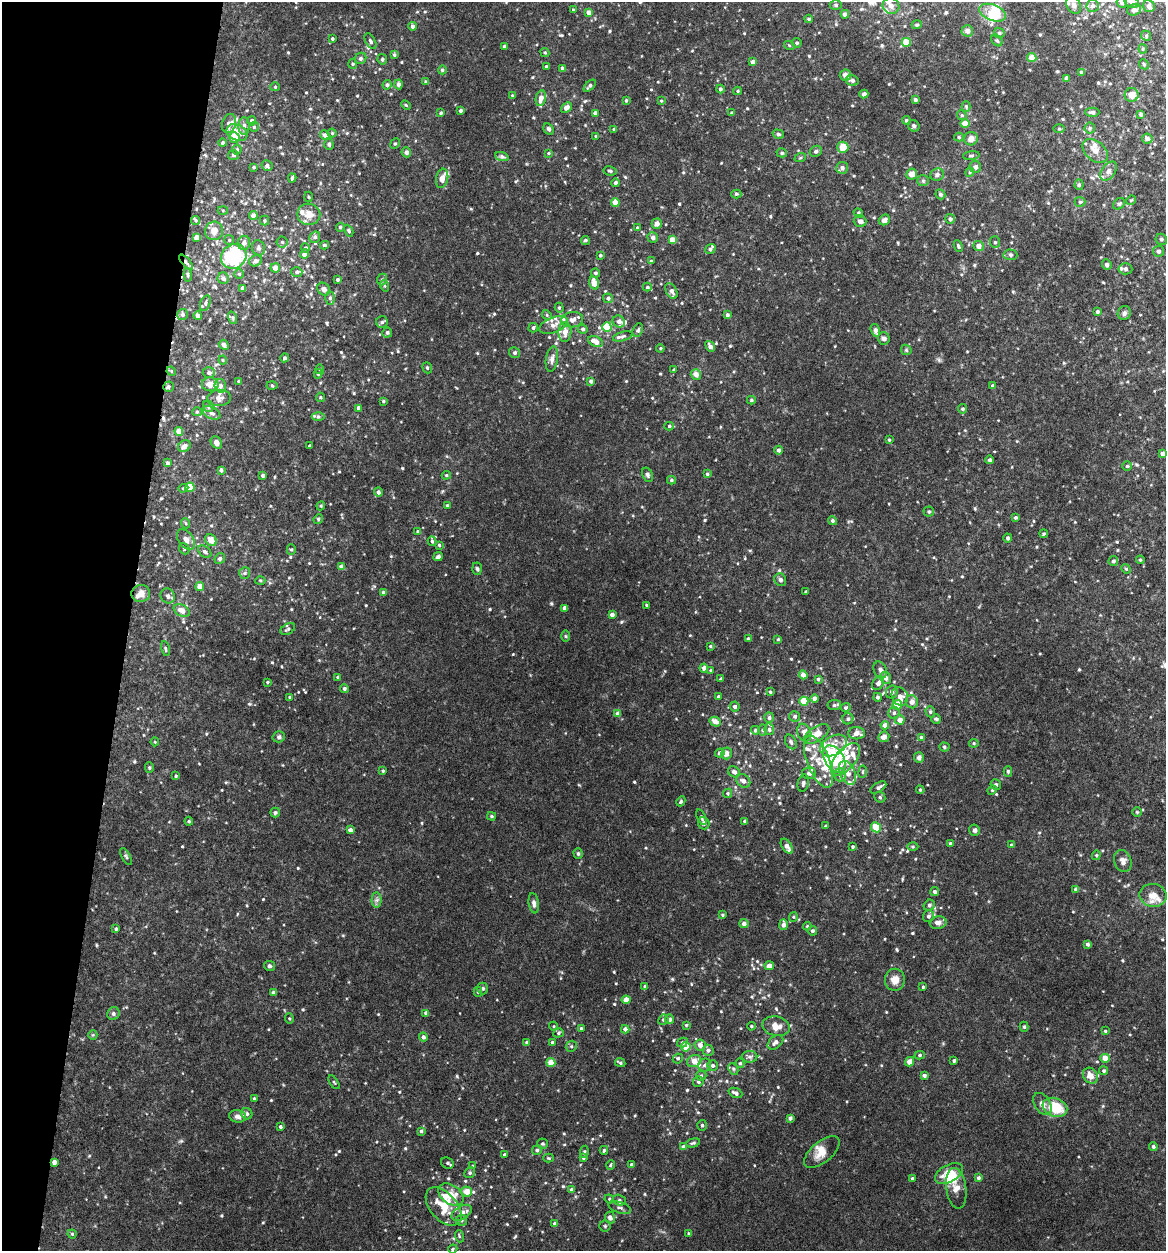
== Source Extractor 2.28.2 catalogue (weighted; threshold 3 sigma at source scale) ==
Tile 9 of 4 x 4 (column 1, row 3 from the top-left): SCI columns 242-1405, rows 1250-2498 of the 5017 x 4998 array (HDU 1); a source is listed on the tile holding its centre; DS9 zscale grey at full resolution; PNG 1168 x 1253 px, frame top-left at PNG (2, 2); each listed source drawn as its Kron ellipse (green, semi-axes under 4 px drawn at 4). Shown black and unused: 11% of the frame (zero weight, under 4 of 8 exposures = <1% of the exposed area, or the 3 px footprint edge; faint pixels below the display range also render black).
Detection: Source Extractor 2.28.2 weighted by HDU 2 'WHT'; one run over the whole footprint, this tile lists its part. Background 0.0468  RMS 0.005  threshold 0.0206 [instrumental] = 3 sigma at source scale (4.09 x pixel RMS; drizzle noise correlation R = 1.36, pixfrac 0.8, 0.05/0.05 arcsec/px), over >= 5 px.
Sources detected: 679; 3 inside a brighter object's white glare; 2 cosmic-ray / hot-pixel residue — neither listed nor drawn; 45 inside a brighter listed object's ellipse — not listed separately; of the other 629, all 500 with FLUX_AUTO >= 0.455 (the completeness limit of this list) listed and drawn (129 fainter detections not listed), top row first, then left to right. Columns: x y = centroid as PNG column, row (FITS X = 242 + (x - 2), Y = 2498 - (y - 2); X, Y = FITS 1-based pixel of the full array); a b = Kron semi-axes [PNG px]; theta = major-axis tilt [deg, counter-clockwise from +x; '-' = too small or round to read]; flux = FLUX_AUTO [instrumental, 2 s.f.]
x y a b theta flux
1132 2 7 5 -21 1.2
1122 3 5 5 - 0.76
836 5 6 5 - 0.92
1074 5 9 6 -64 1.7
891 6 8 8 - 2.2
1093 6 6 6 - 1.4
1149 6 6 5 - 1.6
573 10 3 3 - 0.49
1134 10 7 5 17 1.1
588 12 4 4 - 2.9
993 13 14 8 -22 8.2
845 14 4 4 - 1.6
809 19 4 3 - 0.64
917 25 5 4 - 0.77
413 26 4 4 - 1.7
967 31 6 5 - 1.8
999 33 5 5 - 0.66
1146 36 5 4 - 0.66
332 39 3 3 - 0.68
997 40 6 4 -47 0.77
370 41 8 4 -60 1
906 42 4 4 - 9.7
797 43 5 4 - 0.92
789 45 5 3 - 0.48
505 46 3 3 - 1.1
1143 49 4 4 - 0.54
545 52 5 4 - 0.58
394 55 4 4 - 0.69
360 58 6 5 - 1.2
1032 58 4 4 - 4.2
382 59 5 4 - 0.77
753 62 4 4 - 2.3
353 64 5 4 - 0.58
1144 64 5 4 - 0.63
546 66 4 3 - 0.75
563 68 4 3 - 1.1
442 70 4 4 - 0.99
1081 72 3 3 - 0.61
845 75 6 5 - 2.9
1066 78 4 3 - 0.73
852 80 7 5 -12 1.1
426 82 4 3 - 0.73
399 84 5 4 - 1.4
387 85 4 4 - 1
590 86 7 4 47 1.1
275 87 4 4 - 0.51
720 89 4 4 - 0.99
738 91 4 4 - 0.53
864 94 4 3 - 1
512 95 4 4 - 0.49
1132 95 7 6 - 3.7
541 98 8 5 78 3.4
626 100 4 3 - 0.61
915 100 4 4 - 0.73
661 101 3 3 - 0.46
406 105 5 3 - 0.49
966 106 5 4 - 0.56
566 108 6 4 41 2.5
461 111 3 3 - 1.1
1092 112 7 4 -1 1.2
441 113 3 3 - 0.6
595 113 4 4 - 1.7
732 113 4 3 - 0.8
1141 114 4 4 - 0.9
962 115 5 4 - 0.61
906 120 4 4 - 0.62
252 121 5 4 - 1.4
229 124 10 7 71 2.5
965 124 5 4 - 4.4
244 126 9 5 88 1.8
914 126 6 5 - 0.96
254 127 5 5 - 0.73
1090 128 5 5 - 0.67
549 129 6 4 -61 1.2
614 129 3 3 - 0.71
1059 129 6 4 0 0.49
237 133 11 7 -24 4.3
332 133 4 4 - 0.5
778 134 6 4 -16 0.89
325 135 5 4 - 1.6
596 136 4 3 - 0.47
234 137 5 5 - 5.1
959 137 5 4 - 0.66
971 139 7 6 - 2.9
1147 139 5 5 - 1.6
223 143 4 4 - 0.86
329 144 6 4 -86 0.82
395 144 5 4 - 0.65
843 147 5 5 - 5.5
237 150 5 5 - 0.84
816 151 6 5 - 1
1095 151 14 9 -41 3.6
406 152 5 5 - 1.2
548 153 4 3 - 0.52
782 153 5 4 - 0.88
233 155 5 5 - 0.91
971 156 8 4 7 0.84
502 157 7 4 -20 0.96
800 158 6 3 19 0.51
267 166 5 5 - 1.4
254 167 3 3 - 0.61
975 167 6 6 - 1.2
842 168 6 6 - 1.4
610 171 7 4 -10 0.79
1109 171 11 6 53 1.8
970 172 4 4 - 0.53
912 174 5 5 - 3.2
937 175 7 6 - 1.3
292 178 4 3 - 0.59
442 178 10 6 79 2.8
923 181 6 5 - 0.73
616 183 4 4 - 1.1
1079 185 5 4 - 0.68
736 194 5 4 - 0.56
940 194 5 4 - 0.86
309 197 5 3 - 0.46
1131 200 5 4 - 0.52
615 202 4 4 - 6
1080 202 5 5 - 0.64
1119 204 6 5 - 0.76
223 210 5 3 - 0.48
858 213 5 4 - 0.58
309 214 11 10 - 4.4
253 216 4 4 - 2.5
950 219 5 5 - 1.3
196 220 5 4 - 0.57
884 220 6 5 - 1.6
264 221 5 4 - 0.66
860 221 6 5 - 1.8
657 224 5 5 - 2.3
340 227 4 4 - 0.77
637 228 4 3 - 0.46
214 231 9 9 - 3.5
349 231 6 4 -63 0.66
196 237 4 4 - 2.5
315 237 6 5 - 1.2
653 237 5 5 - 2.1
1161 239 6 5 - 0.83
229 240 5 5 - 0.64
585 240 4 4 - 0.85
672 240 4 4 - 5.1
282 242 5 5 - 0.65
995 242 6 5 - 0.9
244 243 7 6 - 2
324 245 4 3 - 0.74
958 246 6 4 -65 0.82
979 246 5 5 - 2.7
258 248 8 6 -70 1.1
305 248 4 4 - 1
710 249 5 4 - 0.73
1159 251 5 5 - 1.1
304 254 5 4 - 2.2
600 255 3 3 - 0.63
1010 255 7 5 -3 0.89
234 256 13 12 - 34
256 261 6 5 - 1.6
651 261 4 3 - 0.72
186 262 9 3 -50 0.99
1107 265 5 4 - 0.89
275 268 5 4 - 3.3
1125 269 7 5 -4 0.93
297 272 6 4 3 0.92
595 273 4 4 - 0.84
239 274 5 5 - 0.61
188 275 6 3 -85 0.67
223 278 6 5 - 1.7
382 279 6 5 - 0.81
337 280 3 3 - 0.78
594 283 7 5 -74 4.8
385 286 6 4 -71 0.53
647 287 4 3 - 0.67
243 288 4 4 - 2
324 289 7 6 - 2
671 291 8 5 -62 1.9
330 298 6 5 - 1.1
608 298 5 4 - 1.1
205 303 8 5 71 1
559 308 5 4 - 0.66
1097 312 4 4 - 1.1
1124 313 7 6 - 1.4
182 315 5 5 - 0.93
547 315 5 4 - 0.6
727 315 4 3 - 1
198 316 4 4 - 1.9
233 318 6 4 -72 0.75
572 320 11 7 8 2.3
619 321 6 5 - 2.1
382 322 6 5 - 0.86
553 325 15 7 21 3.2
607 327 4 4 - 13
533 328 5 4 - 0.93
583 329 5 4 - 0.93
638 330 7 5 64 0.83
875 330 6 4 -73 1.9
565 332 10 6 87 3.8
387 333 5 5 - 1
623 336 10 4 15 1.2
884 338 6 6 - 1.6
595 342 8 5 -24 4.1
224 345 5 4 - 0.97
710 346 6 4 -53 2
660 348 4 3 - 0.48
906 350 6 4 -46 0.62
515 353 5 5 - 0.87
284 358 4 4 - 0.89
552 359 13 6 80 2
223 360 4 4 - 0.48
427 368 6 4 -69 0.64
320 369 5 4 - 0.63
674 370 3 3 - 0.84
171 371 5 4 - 0.46
209 373 6 5 - 1.4
318 374 5 4 - 0.71
696 374 5 5 - 2.7
239 381 4 3 - 0.51
591 381 4 4 - 1.3
210 384 8 7 - 3.9
272 385 5 3 - 0.46
220 386 7 5 -74 1.5
993 386 4 4 - 0.83
168 387 5 5 - 1
320 397 4 4 - 0.47
219 398 12 8 4 2.4
751 400 4 4 - 0.58
383 401 4 3 - 0.54
208 406 6 5 - 0.87
359 408 4 3 - 1.6
962 409 4 4 - 0.84
197 412 5 4 - 0.51
211 413 9 5 -27 1.6
318 417 6 4 0 0.71
669 426 5 4 - 0.7
179 431 4 4 - 5.3
889 440 3 3 - 0.48
216 443 6 5 - 1.7
184 446 7 5 36 2.3
309 446 3 3 - 0.49
779 450 4 4 - 1.5
1163 453 4 4 - 1.8
990 460 4 4 - 1
167 463 4 3 - 1.1
1127 466 4 4 - 0.57
221 470 4 3 - 1.1
707 474 4 4 - 0.65
263 475 3 3 - 1.3
446 475 4 4 - 0.56
648 475 7 5 -65 0.96
671 480 4 4 - 0.75
190 487 5 4 - 11
183 488 5 4 - 0.58
378 492 4 4 - 1.3
321 506 4 4 - 0.52
447 506 3 3 - 0.61
929 512 5 5 - 0.76
1015 517 4 4 - 0.78
318 519 5 4 - 0.52
832 521 4 4 - 0.94
185 523 5 3 - 0.46
418 531 3 3 - 0.79
1044 534 4 3 - 0.54
1008 538 4 4 - 1.1
186 539 11 7 -52 2.5
211 540 6 5 - 3.9
432 541 5 4 - 0.74
439 545 4 4 - 0.48
184 549 6 5 - 0.71
291 550 5 4 - 0.61
205 552 8 5 -39 0.91
438 557 5 4 - 1.3
220 559 5 5 - 1.1
1140 560 4 3 - 0.47
1113 561 5 5 - 1.1
341 567 4 4 - 2.7
477 569 6 5 - 0.78
1126 569 5 4 - 0.52
245 573 6 5 - 0.71
260 580 5 3 - 0.48
780 580 6 5 - 1.4
200 587 4 4 - 4.2
383 592 4 4 - 0.97
806 592 3 3 - 0.51
141 594 9 8 - 2.6
168 596 8 7 - 1.3
647 605 4 3 - 0.53
565 608 4 3 - 1.8
182 611 8 5 -30 3.5
612 615 4 4 - 1.7
288 629 8 5 31 0.98
566 636 6 4 -89 0.46
748 639 3 3 - 1
778 639 3 3 - 0.58
710 646 4 3 - 0.46
165 649 7 4 -79 0.6
704 668 4 4 - 1.7
710 670 4 3 - 0.47
880 670 9 6 -67 1.4
803 675 4 4 - 2.9
338 677 4 4 - 0.77
886 678 6 5 - 1.8
721 679 4 3 - 1.2
818 679 4 4 - 0.67
267 682 3 3 - 0.54
878 683 7 5 58 1.7
344 689 4 4 - 1.2
770 692 4 3 - 0.55
892 692 6 5 - 1.3
900 696 9 8 - 2.6
290 697 4 3 - 0.67
718 697 4 3 - 0.95
877 697 4 4 - 0.94
814 699 4 4 - 2
804 701 4 4 - 11
912 702 6 6 - 2.4
834 705 7 5 6 0.96
897 705 5 4 - 10
735 706 5 5 - 1.3
846 708 5 4 - 0.77
930 712 6 4 -70 0.69
894 713 6 5 - 1.1
618 714 4 4 - 2.9
795 716 5 5 - 1.1
769 718 5 5 - 1.2
848 719 5 5 - 1.1
936 719 5 4 - 0.7
900 720 4 4 - 3.2
715 722 5 4 - 3.2
885 725 4 4 - 3.3
769 729 6 5 - 1
755 730 4 4 - 0.82
762 730 6 4 -90 0.57
804 733 9 6 -67 2.4
857 733 8 6 -1 2.6
816 734 14 7 32 5.2
279 737 6 5 - 1.1
884 737 5 5 - 2.4
921 737 4 4 - 0.55
155 742 4 4 - 0.46
791 742 8 5 -61 1
974 743 4 4 - 0.53
834 745 14 9 29 4.8
944 747 5 4 - 0.7
720 753 4 4 - 1.6
726 753 6 5 - 2.3
919 757 5 5 - 1.3
834 759 15 9 -58 11
845 759 19 10 50 7.7
819 762 28 11 -68 8.6
149 768 5 4 - 0.59
383 771 4 3 - 0.56
734 772 6 5 - 1.9
863 772 6 3 81 0.48
1008 772 5 4 - 0.83
809 773 7 6 - 1.2
847 773 12 7 -66 3.4
840 775 6 5 - 1.3
176 776 4 3 - 0.59
743 781 8 6 -45 1.7
803 783 9 5 79 1.4
996 785 5 5 - 0.88
878 787 9 4 31 1.4
920 790 4 3 - 0.53
992 790 5 4 - 0.49
728 793 5 4 - 0.75
880 797 6 5 - 0.68
681 801 5 4 - 0.65
1137 812 4 4 - 0.49
275 813 5 4 - 0.82
492 816 4 3 - 0.55
701 817 8 4 -69 0.79
189 821 4 4 - 0.54
745 821 3 3 - 0.82
704 823 6 5 - 1.3
826 826 3 3 - 0.61
876 827 5 4 - 9.9
350 830 4 4 - 1.9
975 830 6 5 - 1
950 844 3 3 - 1.2
1011 845 4 4 - 0.85
787 846 8 5 -57 2.4
853 847 4 4 - 0.58
913 847 5 3 - 0.55
578 854 5 4 - 0.68
1096 855 5 4 - 0.55
126 857 9 4 -63 0.75
1123 861 11 8 -69 2.3
1076 889 4 4 - 1.1
935 892 4 4 - 1.1
1153 895 13 11 -10 5.1
377 900 7 5 89 1.1
534 903 10 5 -82 1.4
929 905 6 5 - 1
722 915 4 3 - 0.47
928 916 6 5 - 1.2
793 917 4 4 - 0.47
938 922 8 6 10 2.3
744 924 4 4 - 1.9
783 925 5 4 - 2.2
807 926 4 4 - 0.51
116 929 4 4 - 0.69
812 931 4 4 - 1
1087 944 4 3 - 1.1
269 966 5 5 - 0.84
769 966 4 4 - 1.8
895 980 11 10 - 3.5
645 986 4 3 - 0.67
923 987 3 3 - 0.48
483 988 6 5 - 0.78
478 992 5 4 - 0.88
273 993 4 3 - 1.2
626 1000 4 4 - 4
426 1013 4 4 - 1.4
113 1014 6 6 - 1
289 1018 5 4 - 0.53
669 1019 5 4 - 1.3
663 1020 5 5 - 0.88
686 1025 4 4 - 0.48
553 1026 4 4 - 0.46
751 1026 4 3 - 0.54
776 1026 14 10 -11 4.6
1024 1027 5 4 - 0.65
581 1028 4 3 - 0.64
625 1029 4 4 - 1.9
1105 1031 4 4 - 0.51
558 1033 5 4 - 0.71
93 1035 5 4 - 0.49
423 1037 4 4 - 1.3
527 1042 4 4 - 0.84
552 1042 4 3 - 0.65
775 1042 9 6 39 1.9
682 1043 5 4 - 0.93
700 1045 6 5 - 2.4
571 1046 6 5 - 0.75
686 1047 4 4 - 6.5
708 1050 5 5 - 1
920 1055 5 4 - 0.69
749 1057 8 6 -1 1.2
678 1058 5 4 - 0.8
1105 1058 4 4 - 4
694 1061 7 6 - 4.8
954 1061 4 3 - 0.83
910 1062 5 4 - 3.6
551 1063 4 4 - 8.6
620 1063 5 3 - 0.74
740 1063 5 4 - 0.73
705 1065 6 6 - 1.4
712 1066 5 5 - 0.98
733 1069 6 4 -62 0.64
1104 1071 4 4 - 0.81
924 1075 4 3 - 1.2
701 1076 5 5 - 0.65
1090 1076 8 7 - 3.4
334 1082 8 3 -56 0.49
698 1082 5 5 - 0.88
735 1093 7 4 -23 1.7
254 1099 4 3 - 0.74
1042 1104 12 7 -58 2.3
1055 1107 13 9 -21 12
247 1114 6 5 - 1.1
238 1116 8 6 -9 2
790 1118 4 3 - 1.1
702 1125 5 4 - 0.78
280 1127 3 3 - 0.77
421 1131 4 4 - 0.81
693 1143 7 4 15 0.77
542 1144 5 5 - 0.73
1153 1146 4 4 - 0.91
684 1147 4 4 - 1.9
537 1150 5 4 - 0.99
604 1150 4 3 - 0.58
584 1152 6 4 81 0.65
822 1152 21 10 40 4.6
504 1154 3 3 - 0.58
548 1158 5 4 - 0.53
583 1158 4 4 - 0.63
54 1162 4 3 - 2.1
447 1163 7 5 -29 0.87
610 1165 5 3 - 0.48
632 1165 4 3 - 0.74
473 1166 4 4 - 0.51
470 1173 6 5 - 0.73
949 1174 15 8 28 7.1
912 1178 4 3 - 0.54
978 1178 4 4 - 0.9
956 1188 20 10 -82 4.8
572 1190 4 3 - 1.6
467 1192 5 5 - 5.3
451 1195 14 9 -37 6.4
609 1199 5 4 - 0.58
619 1200 7 5 -17 0.88
444 1207 22 13 -49 9.2
620 1208 12 5 -19 1.4
462 1213 11 6 31 2.3
610 1218 6 5 - 1.8
461 1220 5 5 - 0.82
555 1224 4 4 - 1.5
605 1226 5 5 - 0.7
72 1234 4 4 - 0.55
689 1234 3 3 - 0.62
459 1236 6 4 -73 0.58
453 1249 5 4 - 0.58
Overlapping masked pixels (flux is a lower limit): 3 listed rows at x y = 186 262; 168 387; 54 1162
Isophote crosses this tile's border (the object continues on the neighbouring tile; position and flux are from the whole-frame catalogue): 3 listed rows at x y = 1132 2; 1122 3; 1093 6